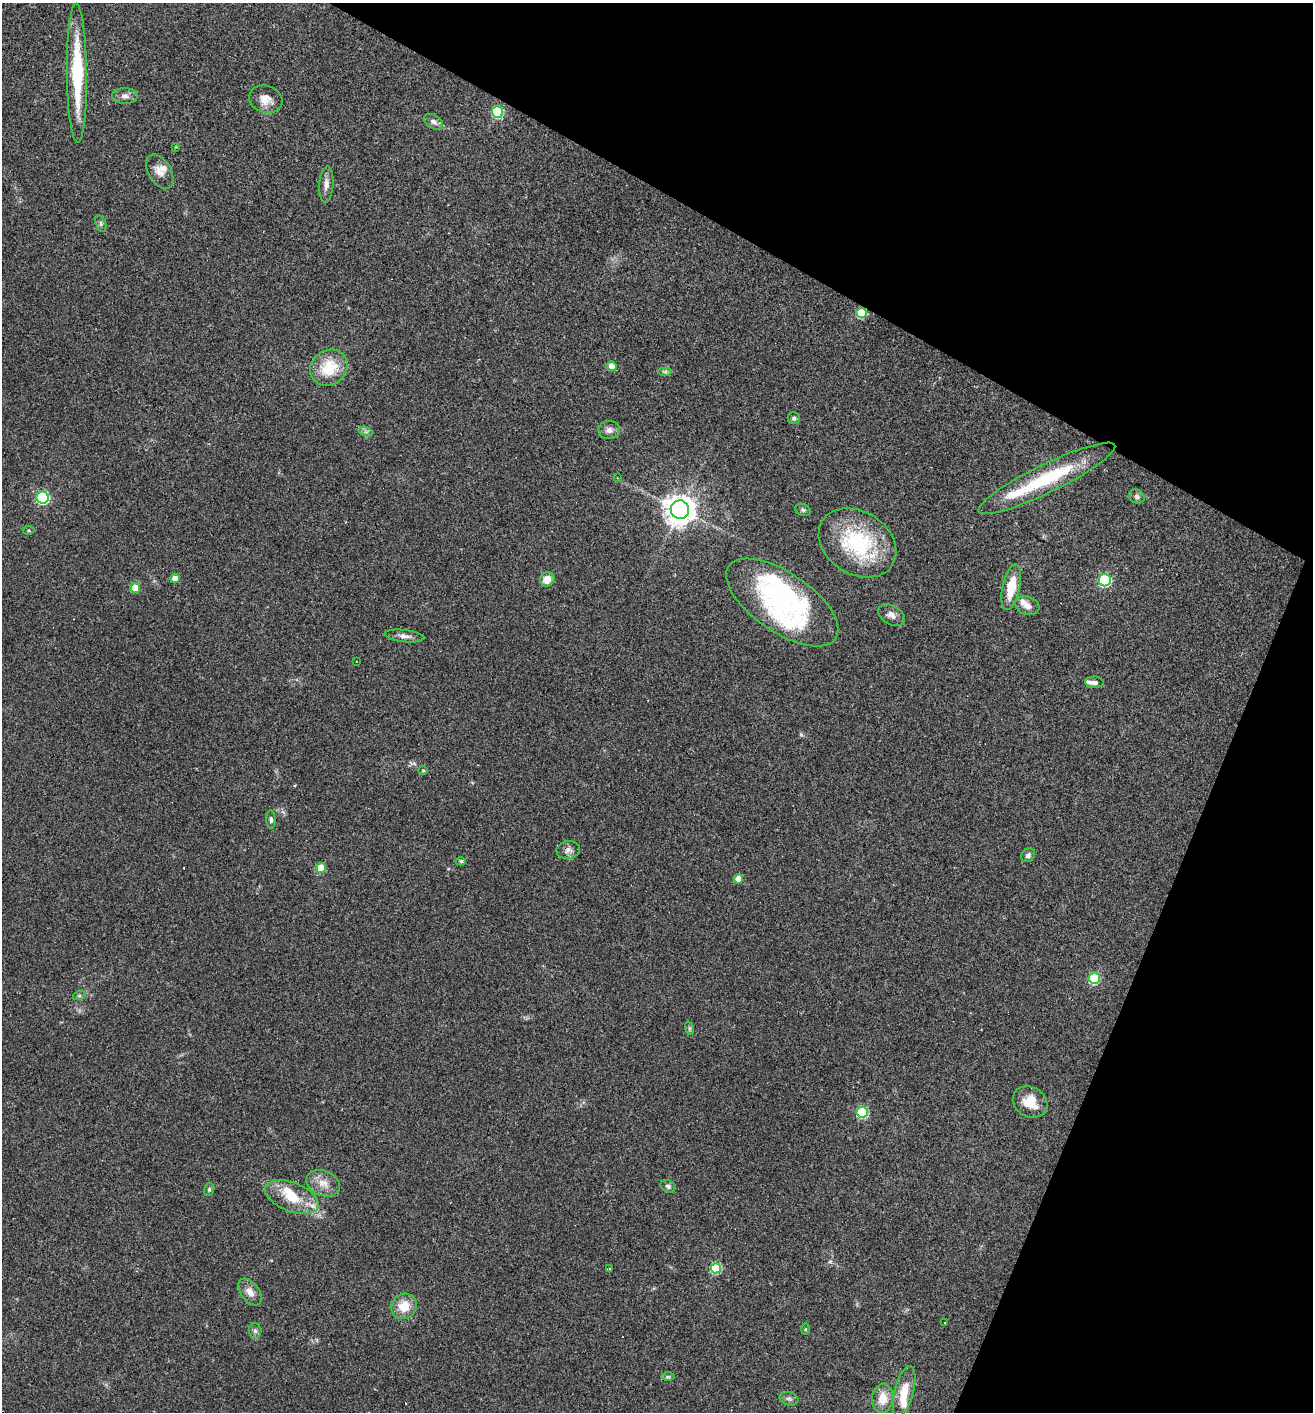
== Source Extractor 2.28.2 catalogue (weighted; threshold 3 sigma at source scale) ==
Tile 8 of 4 x 4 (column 4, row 2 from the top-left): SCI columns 4070-5380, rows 2823-4232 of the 5654 x 5643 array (HDU 1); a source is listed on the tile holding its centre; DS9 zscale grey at full resolution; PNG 1315 x 1414 px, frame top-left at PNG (2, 3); each listed source drawn as its Kron ellipse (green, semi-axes under 4 px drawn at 4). Shown black and unused: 23% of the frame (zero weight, under 2 of 3 exposures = <1% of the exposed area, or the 3 px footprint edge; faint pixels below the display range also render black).
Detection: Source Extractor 2.28.2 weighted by HDU 2 'WHT'; one run over the whole footprint, this tile lists its part. Background 0.0502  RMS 0.0065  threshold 0.0292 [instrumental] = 3 sigma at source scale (4.5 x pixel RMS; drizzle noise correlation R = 1.50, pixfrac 1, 0.05/0.05 arcsec/px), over >= 5 px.
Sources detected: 73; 2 inside a brighter object's white glare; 3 cosmic-ray / hot-pixel residue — neither listed nor drawn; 6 inside a brighter listed object's ellipse — not listed separately; the other 62 listed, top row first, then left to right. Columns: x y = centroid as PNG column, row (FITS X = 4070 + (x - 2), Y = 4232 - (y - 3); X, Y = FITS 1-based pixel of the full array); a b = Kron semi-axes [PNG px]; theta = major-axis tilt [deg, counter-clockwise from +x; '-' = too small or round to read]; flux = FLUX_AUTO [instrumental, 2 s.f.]
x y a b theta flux
77 73 69 10 -89 44
125 96 13 8 1 3.4
266 99 17 13 -18 7
497 112 6 5 - 56
433 122 10 6 -31 2.9
176 147 4 2 - 0.58
160 172 19 11 -60 6.1
326 184 18 7 86 3.9
101 223 8 5 -71 1.4
861 313 5 5 - 30
612 366 5 4 - 7.7
329 368 20 17 36 22
665 372 7 4 0 1.1
794 418 6 5 - 1.3
609 430 11 9 1 3.2
366 432 7 4 -18 1.4
617 478 3 3 - 0.46
1047 478 76 14 26 48
1137 496 8 6 -30 1.8
43 498 6 6 - 87
680 510 9 9 - 850
803 510 8 6 -21 1.4
29 530 6 4 -2 1
857 543 41 31 -32 60
175 578 5 4 - 6.5
547 579 7 7 - 6.9
1105 580 6 6 - 74
1011 587 23 8 78 15
135 588 5 5 - 16
782 603 64 29 -34 100
1027 606 12 9 -19 4.6
891 615 14 9 -31 4.3
404 636 20 6 -6 3.6
356 661 2 2 - 0.37
1094 682 9 6 -1 2.2
423 770 4 4 - 0.65
271 820 9 4 -86 1.5
568 850 12 9 9 3.1
1028 855 7 6 - 1.9
461 861 5 4 - 0.99
321 868 5 5 - 19
738 879 5 4 - 7.8
1094 978 5 5 - 52
79 996 6 4 19 0.88
689 1028 7 4 -72 1
1030 1102 18 14 -32 13
862 1112 5 5 - 48
323 1183 17 12 -22 7.6
668 1186 8 5 -28 1.6
209 1190 6 5 - 1.2
292 1197 28 14 -22 18
716 1268 5 5 - 42
610 1269 3 3 - 0.73
250 1292 15 9 -54 5.2
404 1306 13 12 - 12
945 1322 3 2 - 0.66
805 1329 5 4 - 0.67
255 1331 8 6 -88 1.6
668 1377 6 4 0 1
904 1391 26 9 75 14
883 1398 15 10 84 11
789 1399 9 6 -16 2
Overlapping masked pixels (flux is a lower limit): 1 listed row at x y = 861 313